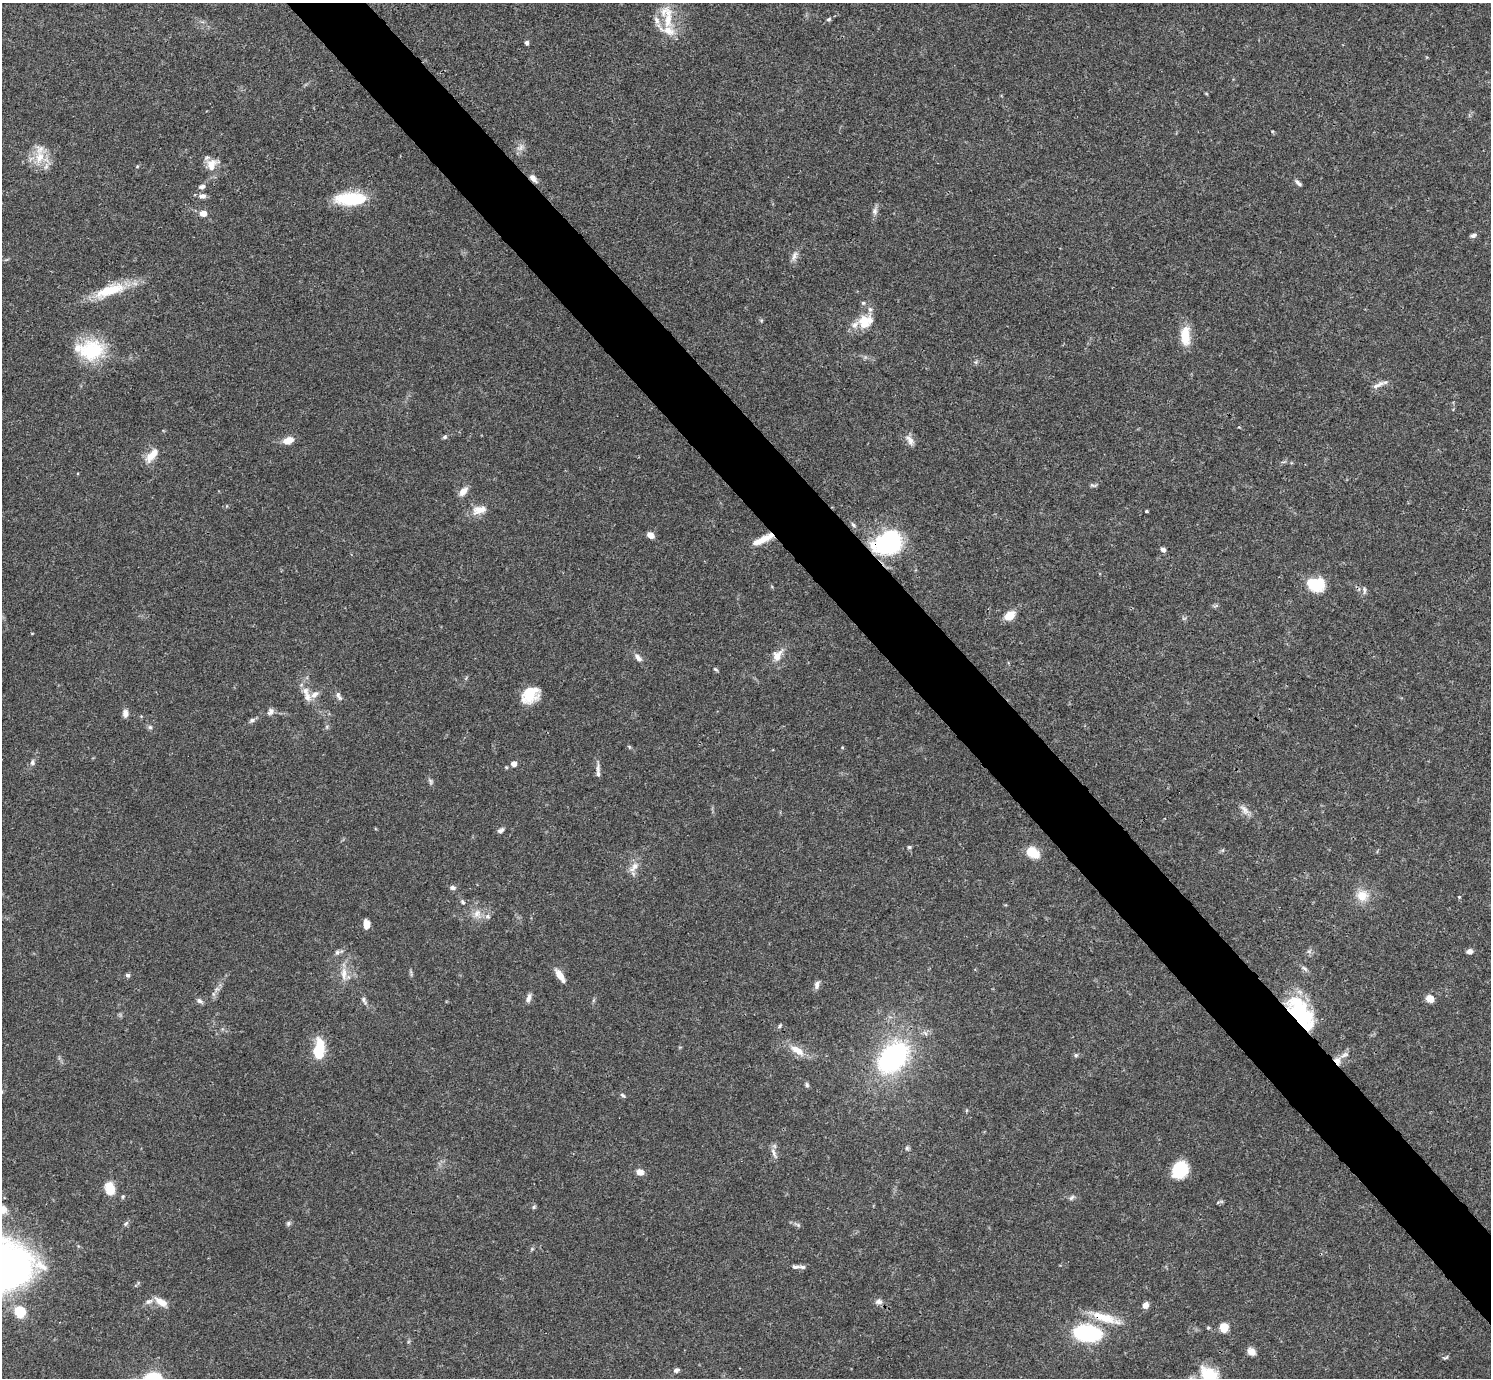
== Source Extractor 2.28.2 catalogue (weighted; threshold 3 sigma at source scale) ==
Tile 6 of 4 x 4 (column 2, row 2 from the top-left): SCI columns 1491-2979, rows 2909-4284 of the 5961 x 5958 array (HDU 1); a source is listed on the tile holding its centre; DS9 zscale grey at full resolution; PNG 1493 x 1380 px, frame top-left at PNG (2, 3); no overlay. Shown black and unused: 5% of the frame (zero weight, under 3 of 4 exposures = <1% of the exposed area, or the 3 px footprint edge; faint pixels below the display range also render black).
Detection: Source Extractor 2.28.2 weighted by HDU 2 'WHT'; one run over the whole footprint, this tile lists its part. Background 0.0408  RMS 0.0026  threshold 0.0118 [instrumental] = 3 sigma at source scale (4.5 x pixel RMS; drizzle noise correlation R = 1.50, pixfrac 1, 0.05/0.05 arcsec/px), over >= 5 px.
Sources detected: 132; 3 inside a brighter object's white glare — not listed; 14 inside a brighter listed object's ellipse — not listed separately; the other 115 listed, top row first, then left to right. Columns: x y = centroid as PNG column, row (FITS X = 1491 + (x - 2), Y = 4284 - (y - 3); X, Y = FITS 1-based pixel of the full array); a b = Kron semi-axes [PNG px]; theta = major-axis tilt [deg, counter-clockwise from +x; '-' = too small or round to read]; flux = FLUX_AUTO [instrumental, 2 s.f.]
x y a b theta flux
668 18 38 11 90 6.8
829 19 6 5 - 0.47
527 43 5 4 - 0.71
1206 93 5 3 - 0.22
520 148 13 8 43 1.4
40 157 19 12 77 5.1
211 164 17 13 73 3.4
137 166 5 3 - 0.26
533 178 12 6 -49 1.5
1298 183 11 5 -41 0.83
202 187 9 5 15 0.88
202 196 10 6 5 1.2
350 199 32 13 1 13
875 211 11 7 90 1.1
203 213 7 6 - 2.3
1473 235 7 5 28 0.81
794 256 15 7 65 1.4
110 290 45 13 19 9.9
761 320 6 4 -19 0.3
864 322 20 16 69 5.8
1185 336 24 11 -89 5.7
91 350 33 26 8 15
1380 384 14 6 34 1.6
445 437 6 5 - 0.55
288 440 13 8 16 2.7
910 440 15 8 -61 1.6
152 455 23 10 48 3.3
1093 485 9 4 -18 0.52
463 491 13 7 47 2
479 510 21 11 13 3.2
1146 511 4 3 - 0.35
853 525 8 5 -46 0.6
650 535 7 6 - 1.9
763 539 27 7 25 4.1
888 543 32 24 24 26
1163 549 6 5 - 0.89
1319 584 21 14 63 6.1
1364 590 11 4 85 0.65
1009 615 11 7 32 3.7
1184 618 6 4 18 0.39
32 633 5 3 - 0.2
777 655 18 11 54 3.2
638 658 12 7 -45 1.3
716 669 7 3 -35 0.38
338 694 9 6 -66 0.91
530 694 19 14 40 7.5
307 697 15 10 -66 2.2
270 712 10 8 59 1.1
125 714 8 6 -86 1.5
252 720 9 6 31 0.75
150 727 6 6 - 0.55
629 747 6 4 -60 0.33
32 762 8 6 84 0.79
514 764 5 5 - 2
598 768 14 6 86 1.1
431 781 8 6 -66 0.64
1244 810 17 7 -54 1.7
501 830 8 6 32 0.81
909 847 5 4 - 0.43
1033 852 16 11 -32 4.8
634 867 19 8 45 2.2
452 888 8 6 -8 0.81
1362 896 14 13 - 4.3
1459 897 4 4 - 0.27
463 902 7 5 -54 0.52
477 914 14 11 66 2.5
488 916 8 6 -3 0.87
367 924 8 6 87 2.7
1309 951 8 5 45 0.61
1470 951 7 5 6 1.2
337 952 9 6 34 0.84
1305 968 10 5 -41 0.76
344 974 22 8 -87 2.9
127 975 6 5 - 0.62
560 975 18 7 -57 2.5
817 985 11 6 80 1.1
213 994 7 4 -89 0.62
528 998 11 6 72 1.2
1430 999 7 6 - 3.3
199 1001 9 6 -23 0.8
364 1001 13 6 -65 0.96
1299 1014 36 22 -44 21
780 1026 7 4 47 0.46
320 1046 23 10 -77 6.2
797 1050 23 9 -32 3.8
1076 1055 6 5 - 0.49
1344 1055 14 6 24 1.5
893 1057 27 18 47 54
1337 1060 11 9 -70 1.8
807 1085 6 5 - 0.5
623 1095 8 4 -37 0.47
907 1148 6 6 - 0.49
774 1153 19 6 -67 1.3
1180 1170 16 13 46 11
640 1172 8 7 - 2
110 1188 12 8 -75 5.7
123 1197 6 4 69 0.38
1072 1198 9 5 45 0.61
534 1207 6 5 - 0.43
288 1223 7 6 - 0.56
126 1224 8 5 49 0.57
798 1225 7 4 -45 0.53
795 1267 9 5 1 0.85
149 1301 12 6 24 1.1
161 1302 17 8 -33 2.7
879 1302 10 7 1 1.2
1145 1305 8 7 - 1.4
20 1312 16 14 -58 5.4
1105 1318 29 15 -7 7.2
1224 1327 7 7 - 4.5
1087 1333 20 11 -6 37
1251 1352 10 8 -32 1.8
1446 1357 9 4 19 0.41
676 1370 7 5 31 0.7
1209 1375 27 17 -40 9.2
Overlapping masked pixels (flux is a lower limit): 7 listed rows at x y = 533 178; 763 539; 888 543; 1299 1014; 1337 1060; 1105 1318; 1087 1333
Isophote crosses this tile's border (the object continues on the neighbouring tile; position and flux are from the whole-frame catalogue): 1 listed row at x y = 1209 1375